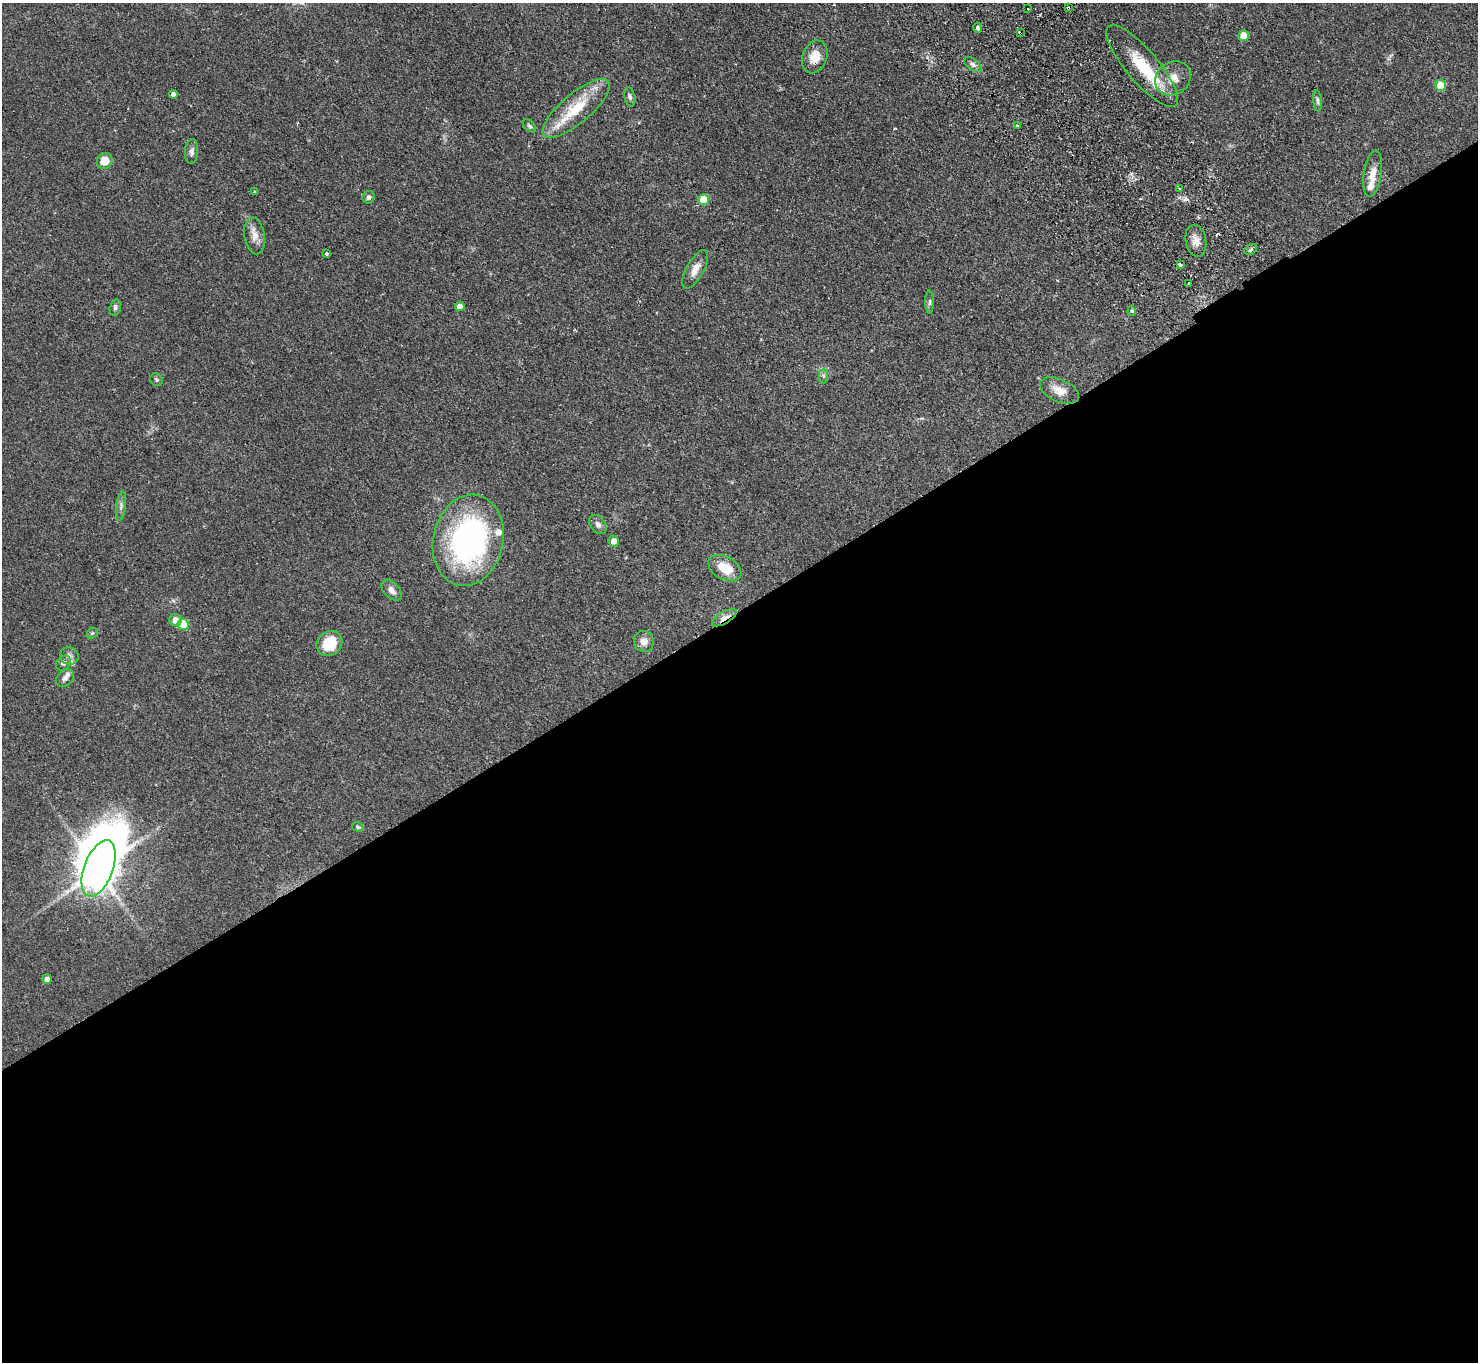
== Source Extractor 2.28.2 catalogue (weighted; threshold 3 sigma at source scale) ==
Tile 15 of 4 x 4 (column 3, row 4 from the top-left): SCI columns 3001-4476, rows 336-1695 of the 6001 x 5970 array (HDU 1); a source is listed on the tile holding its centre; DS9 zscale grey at full resolution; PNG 1480 x 1364 px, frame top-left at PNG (2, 3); each listed source drawn as its Kron ellipse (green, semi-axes under 4 px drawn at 4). Shown black and unused: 55% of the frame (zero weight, under 2 of 3 exposures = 3% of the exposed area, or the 3 px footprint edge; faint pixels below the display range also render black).
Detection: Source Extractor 2.28.2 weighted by HDU 2 'WHT'; one run over the whole footprint, this tile lists its part. Background 0.0556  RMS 0.0048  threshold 0.0216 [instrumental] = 3 sigma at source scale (4.5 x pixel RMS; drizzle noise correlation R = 1.50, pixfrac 1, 0.05/0.05 arcsec/px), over >= 5 px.
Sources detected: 64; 3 cosmic-ray / hot-pixel residue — neither listed nor drawn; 6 inside a brighter listed object's ellipse — not listed separately; the other 55 listed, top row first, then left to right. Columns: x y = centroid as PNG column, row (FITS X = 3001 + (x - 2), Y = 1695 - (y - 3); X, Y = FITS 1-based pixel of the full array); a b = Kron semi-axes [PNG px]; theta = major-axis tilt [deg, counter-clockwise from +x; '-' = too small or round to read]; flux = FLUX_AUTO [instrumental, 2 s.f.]
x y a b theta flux
1068 8 3 3 - 1
1028 9 2 2 - 0.35
978 28 5 3 - 2
1020 33 4 3 - 1.7
1244 36 5 5 - 7.4
815 57 17 12 70 6.7
973 64 10 5 -36 1.7
1142 66 52 16 -50 22
1173 78 19 16 35 8.1
1440 85 5 5 - 6.4
173 94 4 4 - 1.7
630 97 10 5 -79 1.2
1318 101 10 4 -85 1.2
576 108 42 14 41 18
529 126 8 5 -43 0.94
1017 126 3 3 - 1
192 151 12 6 85 1.9
105 161 8 7 - 5.9
1373 174 23 9 81 5.5
1179 188 3 2 - 0.61
254 191 4 3 - 0.53
369 197 6 6 - 1.1
703 200 5 5 - 12
255 236 18 10 -80 4.2
1196 241 16 10 -79 4.1
1251 250 7 5 35 0.98
326 253 3 3 - 1.6
1180 264 4 3 - 1.6
695 269 21 8 61 4.9
1189 283 3 2 - 0.46
930 302 11 4 90 1.1
460 306 5 4 - 2.9
115 307 8 5 74 1.2
1132 311 4 4 - 0.57
823 376 7 4 90 1.1
157 380 7 6 - 0.85
1059 391 21 11 -25 5.4
121 506 14 4 83 1.6
598 524 10 7 -55 2
468 540 46 35 77 120
614 541 5 5 - 3.6
725 568 18 11 -30 9.8
392 590 12 7 -47 2.9
724 618 14 6 30 3.2
175 620 6 6 - 4.1
183 624 5 5 - 17
92 633 6 5 - 0.65
644 642 10 10 - 3.2
329 644 14 12 40 13
69 656 9 8 - 2
63 663 8 6 42 1.4
65 678 10 7 40 1.7
358 827 6 4 -16 0.69
99 868 29 14 69 1600
47 979 5 4 - 2.1
Overlapping masked pixels (flux is a lower limit): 3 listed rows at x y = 1068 8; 1020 33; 724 618